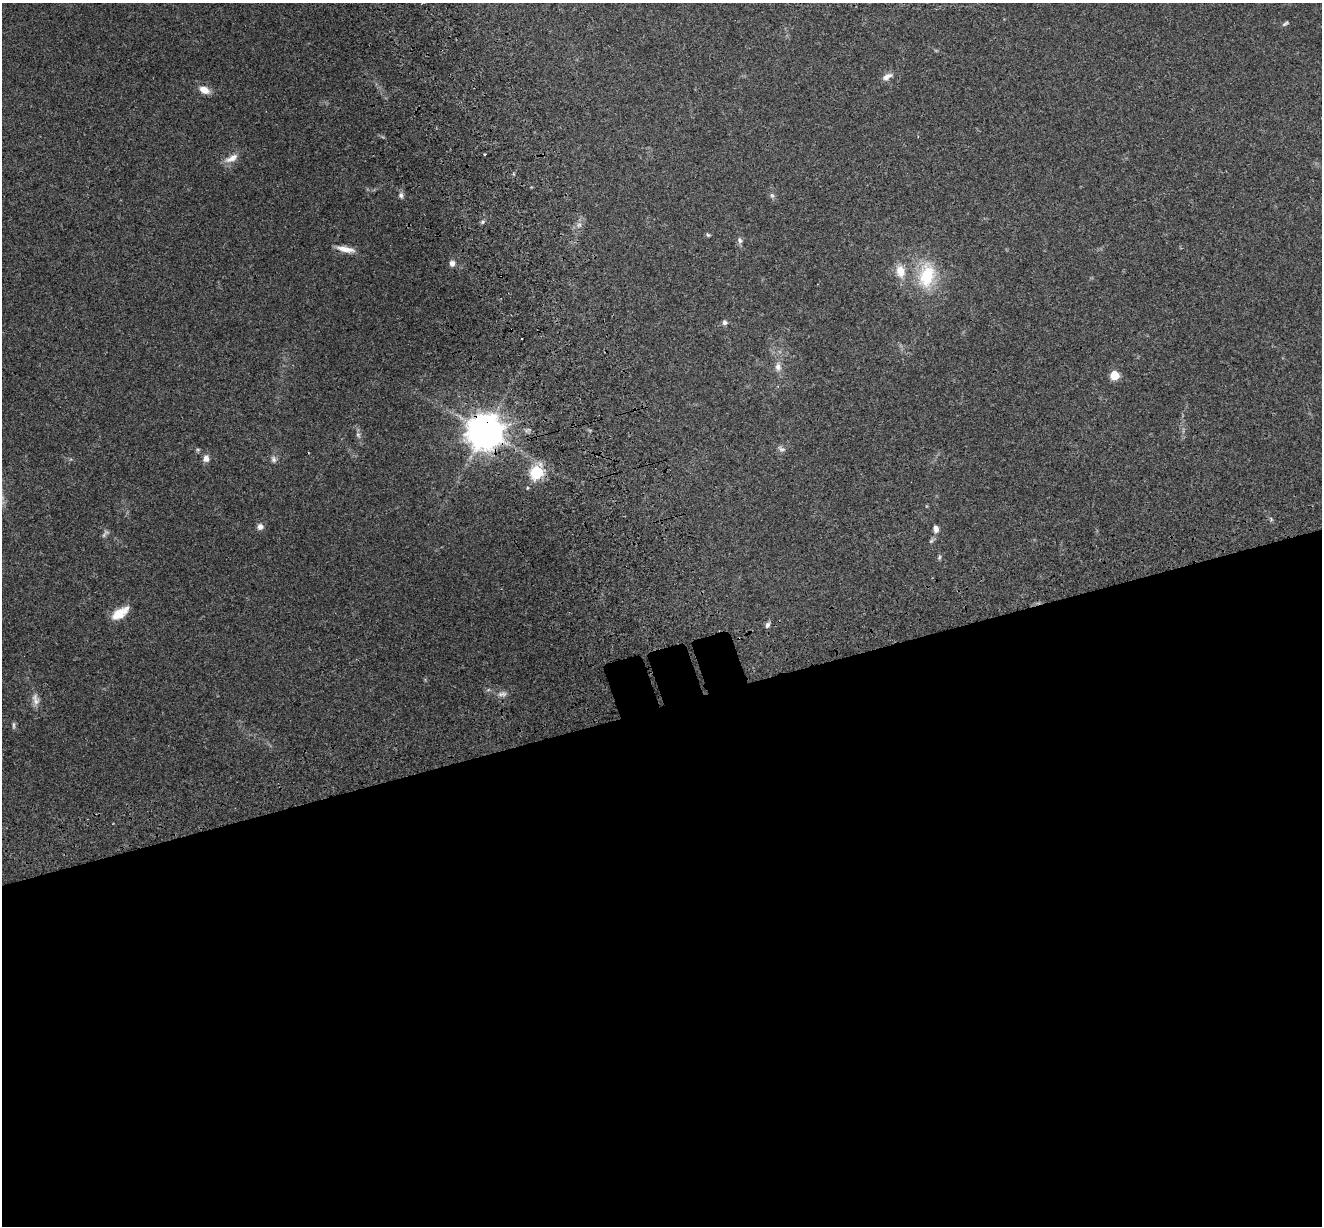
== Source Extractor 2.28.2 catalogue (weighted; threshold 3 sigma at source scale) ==
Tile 15 of 4 x 4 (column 3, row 4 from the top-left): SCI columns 2763-4082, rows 257-1480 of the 5522 x 5357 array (HDU 1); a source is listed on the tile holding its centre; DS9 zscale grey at full resolution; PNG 1324 x 1228 px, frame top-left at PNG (2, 3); no overlay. Shown black and unused: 43% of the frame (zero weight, under 3 of 4 exposures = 9% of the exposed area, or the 3 px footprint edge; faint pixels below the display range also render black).
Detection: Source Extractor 2.28.2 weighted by HDU 2 'WHT'; one run over the whole footprint, this tile lists its part. Background 0.176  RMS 0.007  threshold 0.0315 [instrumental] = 3 sigma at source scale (4.5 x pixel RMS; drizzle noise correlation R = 1.50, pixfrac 1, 0.0396/0.0396 arcsec/px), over >= 5 px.
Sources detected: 35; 2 too faint to see at this stretch — not listed; the other 33 listed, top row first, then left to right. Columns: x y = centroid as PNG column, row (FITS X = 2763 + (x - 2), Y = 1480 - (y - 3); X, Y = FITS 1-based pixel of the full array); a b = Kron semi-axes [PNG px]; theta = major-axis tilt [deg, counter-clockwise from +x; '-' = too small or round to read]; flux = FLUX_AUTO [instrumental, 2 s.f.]
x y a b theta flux
1285 24 9 4 34 1.3
887 76 13 7 30 4
204 90 12 8 -26 6.8
485 154 3 2 - 1
232 158 20 8 28 6.1
401 195 8 6 -84 2.1
772 195 7 5 -67 1.5
482 222 6 4 88 1.1
579 225 7 4 0 1.7
708 235 6 4 -22 0.99
740 240 9 6 -61 2
345 249 22 7 -11 7.2
452 263 6 6 - 3
900 271 15 10 -79 10
927 275 37 23 78 34
725 322 5 5 - 2.2
522 339 3 2 - 1.1
778 367 13 8 -88 4.5
1115 375 5 5 - 27
485 431 11 10 - 1600
781 449 11 6 -28 2.1
206 458 8 6 81 4.3
274 459 9 7 -75 2.4
537 472 6 6 - 93
260 527 8 7 - 3
936 529 10 6 -81 3
931 541 7 4 44 1.3
939 557 8 4 81 1.1
120 613 21 9 33 13
767 625 8 5 65 2
502 694 13 6 6 3.1
35 699 18 8 -78 4.8
14 725 10 4 90 1.3
Overlapping masked pixels (flux is a lower limit): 1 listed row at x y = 485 431